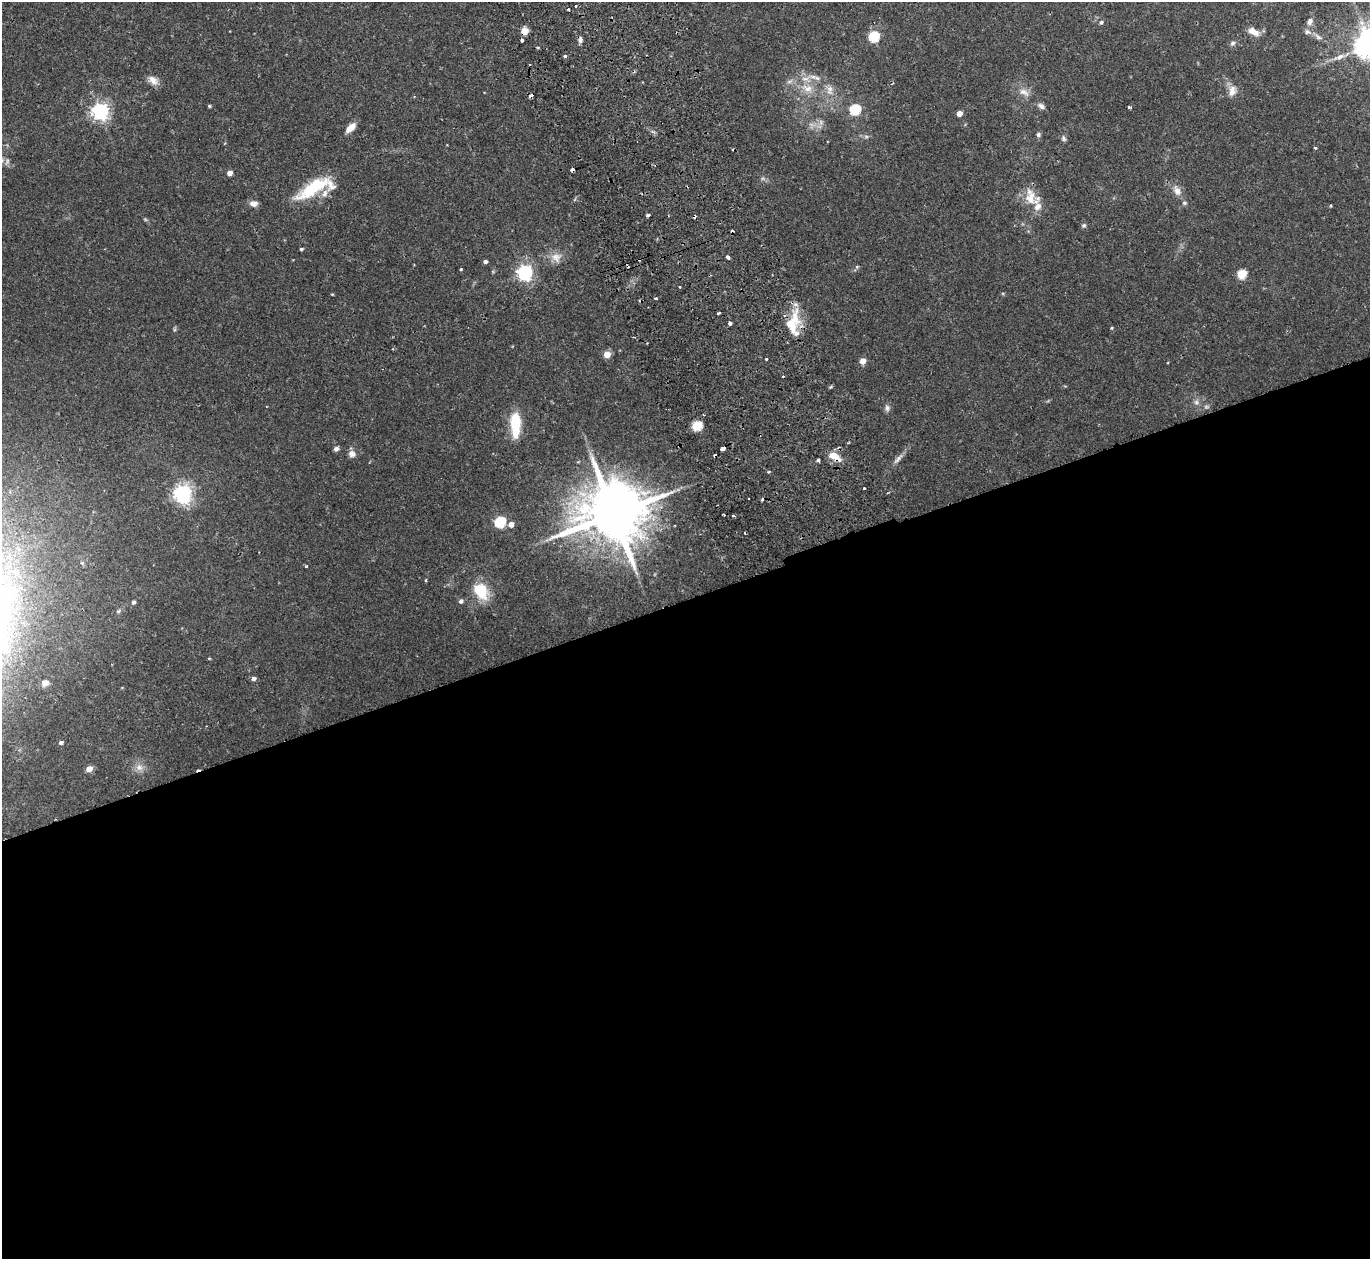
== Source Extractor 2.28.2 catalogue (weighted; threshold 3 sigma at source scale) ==
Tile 15 of 4 x 4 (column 3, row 4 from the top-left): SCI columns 2794-4161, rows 181-1437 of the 5588 x 5513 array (HDU 1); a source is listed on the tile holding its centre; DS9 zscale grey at full resolution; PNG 1372 x 1261 px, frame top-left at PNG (2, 2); no overlay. Shown black and unused: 53% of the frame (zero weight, under 2 of 3 exposures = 3% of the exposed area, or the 3 px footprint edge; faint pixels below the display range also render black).
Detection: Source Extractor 2.28.2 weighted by HDU 2 'WHT'; one run over the whole footprint, this tile lists its part. Background 0.0576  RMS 0.005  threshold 0.0227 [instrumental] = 3 sigma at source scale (4.5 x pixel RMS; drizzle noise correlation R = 1.50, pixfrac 1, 0.05/0.05 arcsec/px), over >= 5 px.
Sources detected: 101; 3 too faint to see at this stretch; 1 inside a brighter object's white glare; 13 cosmic-ray / hot-pixel residue — not listed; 4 inside a brighter listed object's ellipse — not listed separately; the other 80 listed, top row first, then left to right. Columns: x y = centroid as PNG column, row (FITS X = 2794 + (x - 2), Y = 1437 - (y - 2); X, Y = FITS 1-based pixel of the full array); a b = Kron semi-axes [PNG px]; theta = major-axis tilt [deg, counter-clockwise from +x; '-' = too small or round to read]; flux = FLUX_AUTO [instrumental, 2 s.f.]
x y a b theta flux
576 6 3 3 - 0.77
1310 21 10 7 68 2.3
1101 22 5 4 - 0.86
524 31 5 4 - 13
1253 32 14 7 -31 4
1307 32 7 7 - 1.4
874 37 6 5 - 37
1318 37 11 6 -34 1.9
522 40 3 3 - 1.9
1233 43 7 5 18 1.2
565 56 4 3 - 1.3
1340 57 13 7 23 3
815 77 18 6 -17 3.4
153 80 14 9 -33 3.5
808 89 14 10 -12 5.5
830 90 16 8 -88 4.1
1232 91 16 9 79 4.1
1024 92 16 9 -27 3.9
209 106 4 3 - 0.59
1041 106 10 7 -31 1.8
1129 107 3 3 - 0.91
855 110 6 5 - 42
100 111 6 6 - 190
959 113 4 4 - 4.2
350 128 13 6 42 4.5
1038 134 6 5 - 1.1
866 136 6 4 0 0.96
1063 138 8 6 -60 1.2
1315 148 4 3 - 0.63
572 170 3 3 - 20
229 173 4 4 - 3.8
314 188 46 14 32 23
1177 191 14 8 -65 3.8
1030 198 21 15 86 8.9
254 203 10 7 -5 2.6
1184 203 6 5 - 0.86
647 215 3 3 - 1.1
1084 225 6 5 - 0.88
301 249 4 3 - 0.8
556 257 16 13 -6 5.2
728 257 4 3 - 2.9
485 262 4 4 - 1.3
857 267 5 5 - 0.73
461 269 3 3 - 0.6
525 272 6 6 - 140
1242 274 5 5 - 26
680 287 3 2 - 0.85
656 298 3 3 - 1
718 313 4 3 - 1.9
730 323 3 3 - 1.7
793 323 33 16 86 16
1112 328 4 4 - 0.5
607 355 5 5 - 7.9
766 359 3 3 - 1
863 361 5 4 - 5.7
1196 402 8 7 - 1.7
887 408 9 7 -88 1.5
515 424 27 10 -89 17
697 426 5 5 - 32
336 449 6 5 - 1.5
723 449 5 4 - 3.9
352 454 8 8 - 2.6
834 456 16 8 -31 6.8
898 459 19 5 48 2.6
818 460 4 3 - 2.1
864 488 2 2 - 0.47
183 494 7 6 - 220
614 514 19 15 9 4000
733 516 3 2 - 0.82
500 522 6 5 - 42
511 524 5 5 - 3.5
306 566 3 3 - 1.1
481 591 20 13 -59 16
461 601 5 5 - 1.5
133 602 5 4 - 1.1
253 679 4 3 - 2.5
45 683 7 7 - 2.7
61 742 4 4 - 1.5
139 768 11 9 -17 3.1
89 769 5 4 - 6.4
Overlapping masked pixels (flux is a lower limit): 6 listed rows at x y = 524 31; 572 170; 793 323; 723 449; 834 456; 614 514